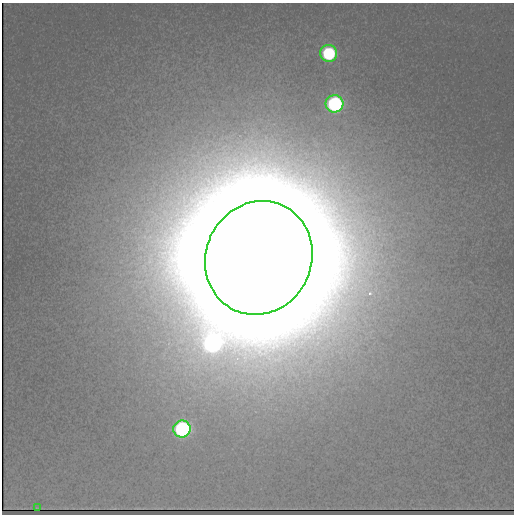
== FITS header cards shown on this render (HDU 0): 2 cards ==
NAXIS1  =                  512
NAXIS2  =                  512

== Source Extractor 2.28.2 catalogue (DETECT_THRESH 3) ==
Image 512 x 512 px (HDU 0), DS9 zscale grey, 1 PNG px = 1 image px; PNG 516 x 516 px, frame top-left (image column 1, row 512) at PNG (2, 3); each listed source drawn as its Kron ellipse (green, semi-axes under 4 px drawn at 4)
Background 237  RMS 0.81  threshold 2.44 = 3 sigma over >= 5 px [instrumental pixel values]
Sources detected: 5; all 5 listed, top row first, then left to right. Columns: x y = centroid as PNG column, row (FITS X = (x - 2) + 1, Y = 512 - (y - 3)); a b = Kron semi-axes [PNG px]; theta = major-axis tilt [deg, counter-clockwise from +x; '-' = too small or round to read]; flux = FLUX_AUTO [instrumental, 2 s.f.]
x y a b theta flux
328 53 8 8 - 6.5e+03
334 104 9 8 - 1.3e+04
259 258 58 53 65 2.1e+07
182 429 9 8 - 1.4e+04
37 508 4 2 - 4.2e+01